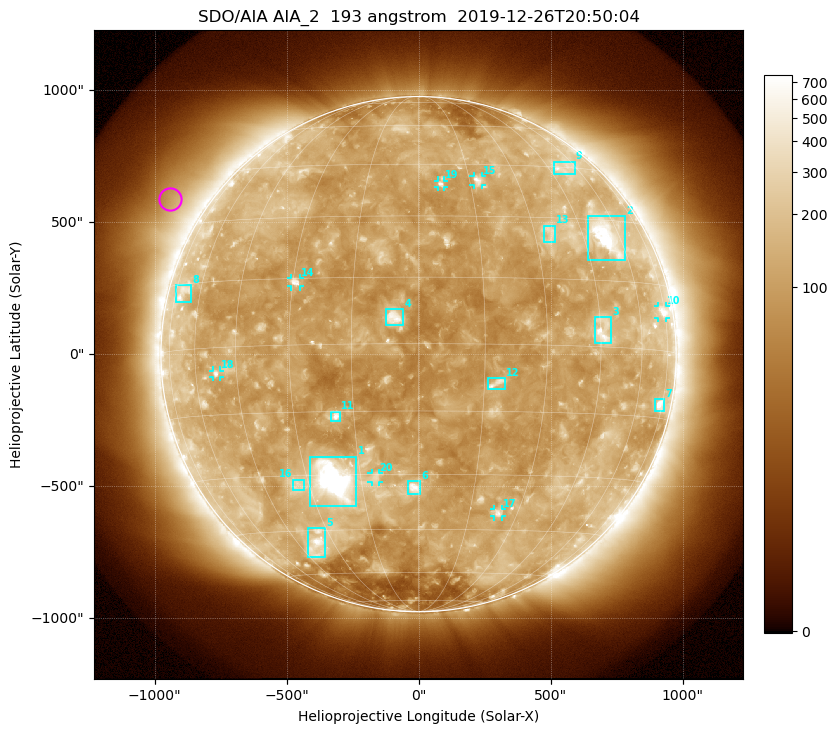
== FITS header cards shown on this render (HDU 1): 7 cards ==
TELESCOP= 'SDO/AIA'
INSTRUME= 'AIA_2'
WAVELNTH=                  193
WAVEUNIT= 'angstrom'
DATE-OBS= '2019-12-26T20:50:04.84'
CTYPE1  = 'HPLN-TAN'
CTYPE2  = 'HPLT-TAN'

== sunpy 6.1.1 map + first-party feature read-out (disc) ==
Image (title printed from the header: SDO/AIA AIA_2  193 angstrom  2019-12-26T20:50:04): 1024 x 1024 px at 2.4 arcsec/px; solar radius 976 arcsec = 407 px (full disc in frame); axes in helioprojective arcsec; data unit not stated in the header (colour bar unlabelled)
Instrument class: DISC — disc imager (sunpy class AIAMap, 193 A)
Bright regions (active regions / flare kernels): reference = the median radial profile (limb darkening/brightening removed); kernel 9 px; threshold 5 sigma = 169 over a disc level ~118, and >= 1.15x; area >= 12 px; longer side >= 10 px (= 24 arcsec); searched inside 0.97 R_sun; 27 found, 20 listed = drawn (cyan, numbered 1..; 7 of them under ~33 arcsec drawn as corner ticks so the feature stays visible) (cap 20 boxes per figure: the strongest are kept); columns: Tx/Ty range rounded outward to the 5 arcsec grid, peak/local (2 s.f.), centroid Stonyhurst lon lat
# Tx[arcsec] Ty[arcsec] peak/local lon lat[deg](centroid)
1 -410..-235 -575..-385 18 -22 -31
2 640..785 355..525 8.7 +54 +26
3 665..730 40..140 5.7 +46 +3
4 -125..-55 110..170 7 -5 +6
5 -420..-355 -770..-660 4.9 -37 -49
6 -40..10 -530..-480 7 -1 -33
7 895..930 -215..-170 5.7 +73 -12
8 -920..-860 200..265 2.9 -69 +13
9 510..595 685..730 3.2 +52 +45
10 905..935 135..185 4.1 +73 +9
11 -330..-295 -255..-215 6.6 -19 -16
12 265..330 -135..-90 4.8 +18 -9
13 475..515 425..490 2.9 +35 +26
14 -485..-445 255..290 5.8 -29 +14
15 205..240 640..675 4.4 +18 +40
16 -475..-435 -515..-475 2.8 -34 -32
17 285..315 -615..-585 4.2 +24 -40
18 -780..-750 -90..-60 3.8 -52 -6
19 75..95 630..660 4.2 +7 +39
20 -180..-150 -485..-450 3.3 -11 -31
Off-limb structures (1.02-1.3 R_sun): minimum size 162 px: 6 found; the strongest spans PA ~35..80 deg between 1.05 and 1.3 R_sun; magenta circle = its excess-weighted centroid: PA ~60 deg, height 1.14 R_sun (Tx ~-940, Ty ~590 arcsec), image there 2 x the reference